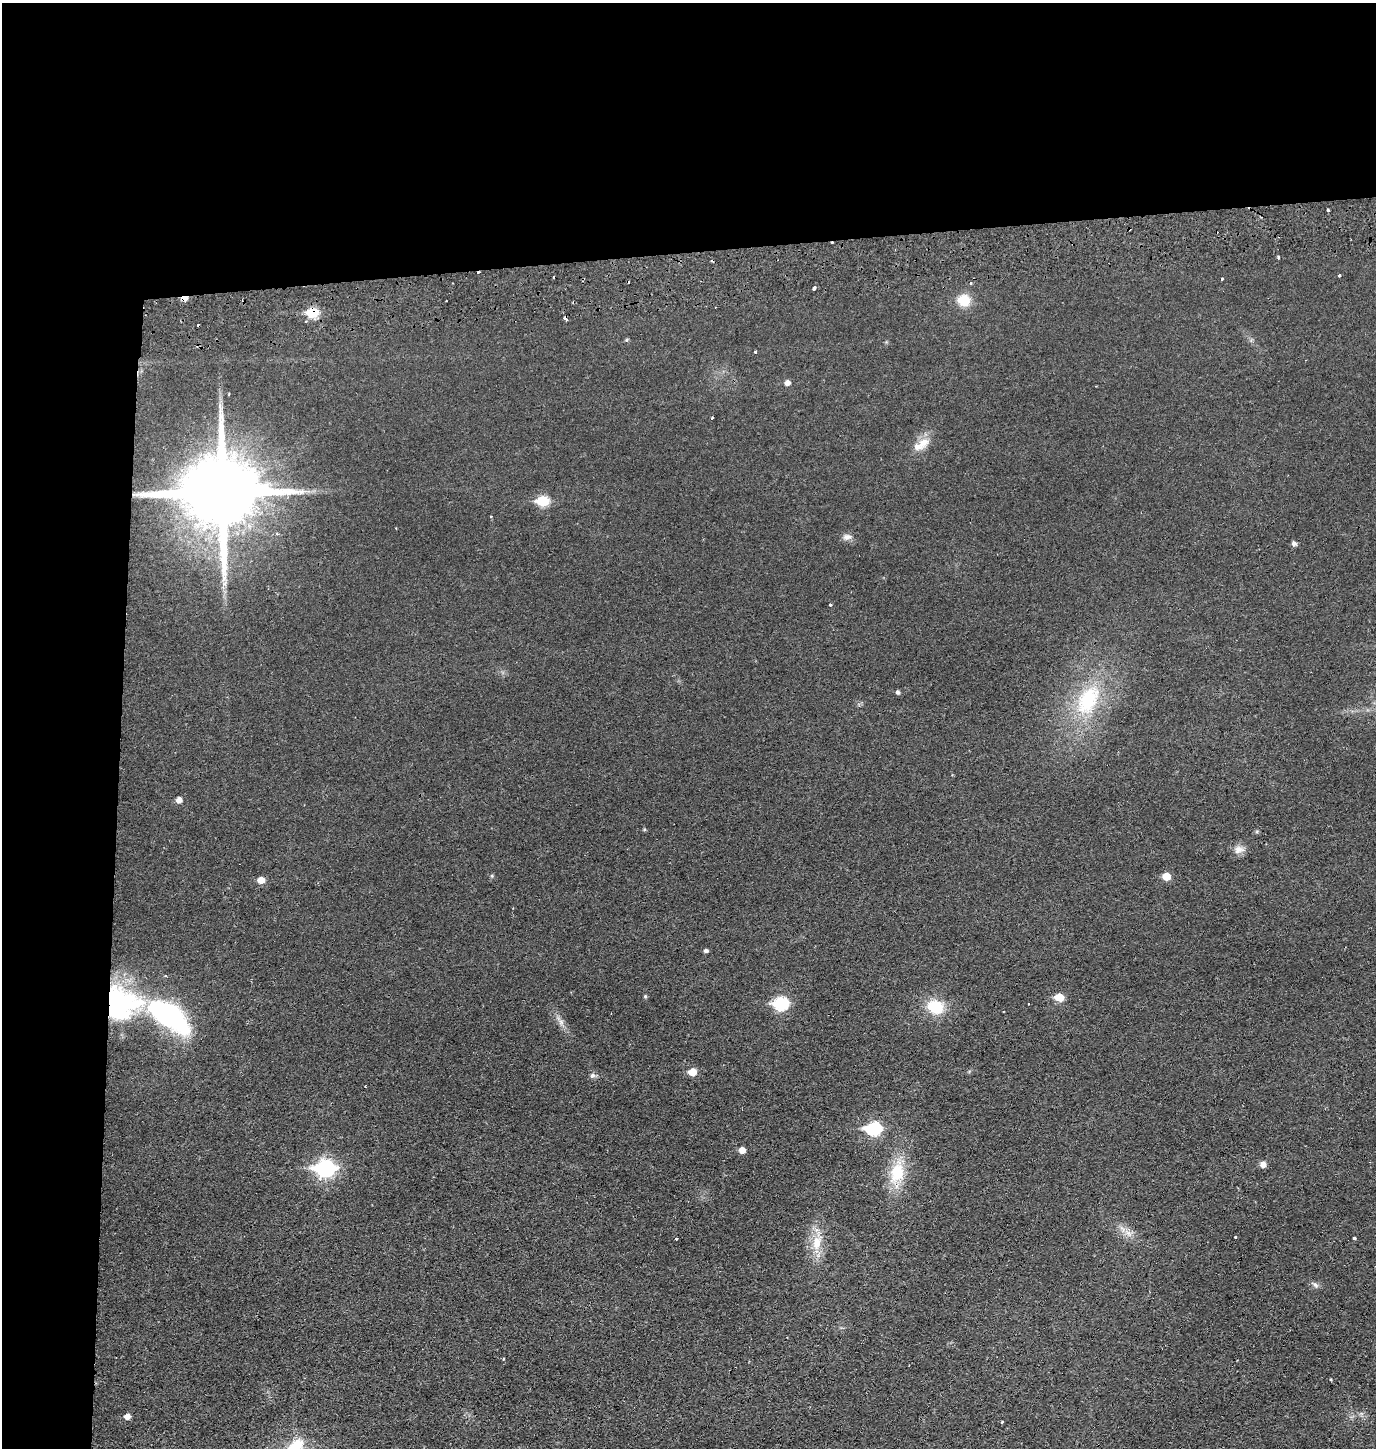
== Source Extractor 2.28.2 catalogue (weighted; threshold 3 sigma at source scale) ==
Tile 1 of 3 x 3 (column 1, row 1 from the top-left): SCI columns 99-1472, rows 2950-4395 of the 4322 x 4453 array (HDU 1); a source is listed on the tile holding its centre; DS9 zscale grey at full resolution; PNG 1378 x 1450 px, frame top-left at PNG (2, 3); no overlay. Shown black and unused: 24% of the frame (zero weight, under 2 of 3 exposures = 3% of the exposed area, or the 3 px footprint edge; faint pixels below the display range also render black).
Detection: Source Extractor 2.28.2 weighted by HDU 2 'WHT'; one run over the whole footprint, this tile lists its part. Background 0.0267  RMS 0.0049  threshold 0.0221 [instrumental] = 3 sigma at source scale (4.5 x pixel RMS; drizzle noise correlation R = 1.50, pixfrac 1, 0.05/0.05 arcsec/px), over >= 5 px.
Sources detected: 62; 9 cosmic-ray / hot-pixel residue — not listed; the other 53 listed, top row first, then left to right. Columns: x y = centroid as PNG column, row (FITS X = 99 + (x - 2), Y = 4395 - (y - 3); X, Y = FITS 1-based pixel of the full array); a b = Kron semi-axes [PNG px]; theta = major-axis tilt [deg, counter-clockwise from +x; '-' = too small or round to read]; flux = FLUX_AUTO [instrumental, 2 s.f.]
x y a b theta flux
1327 210 3 3 - 1.4
1129 229 3 2 - 0.44
1278 257 3 3 - 3.6
1339 275 3 3 - 0.89
1222 279 3 3 - 0.85
971 283 4 3 - 1.1
814 288 3 3 - 1.7
184 298 6 4 6 5.3
964 300 14 13 - 10
312 312 6 6 - 28
565 318 5 4 - 3.3
755 352 3 3 - 1.8
787 382 5 5 - 2.6
712 418 3 3 - 0.74
921 444 27 11 33 7.2
222 493 22 21 - 6500
543 501 7 6 - 29
847 537 12 8 7 2.4
1294 543 5 5 - 1.7
225 584 10 6 54 1.9
830 605 4 3 - 0.55
897 692 5 4 - 1.1
1088 700 49 28 61 41
179 800 5 5 - 3.2
644 829 4 4 - 0.52
1239 850 15 10 9 3.6
1166 876 6 5 - 8.7
261 880 6 5 - 5.4
705 950 4 4 - 1.2
645 996 5 4 - 0.75
1059 997 6 5 - 11
781 1003 8 6 0 57
121 1004 40 36 -2 72
935 1007 15 12 -17 18
168 1015 33 15 -36 120
561 1022 11 5 -71 2.1
692 1072 6 6 - 8.2
592 1075 8 7 - 1.4
873 1128 8 6 -1 58
742 1150 5 5 - 3.9
1263 1164 6 5 - 3.3
325 1168 9 7 1 150
897 1173 30 18 77 19
1129 1233 11 7 -41 3.1
1235 1237 3 3 - 1.3
1354 1238 3 3 - 3.3
676 1239 3 3 - 0.53
817 1243 21 12 84 9.2
1315 1285 11 5 -48 1.4
503 1358 3 3 - 0.82
1331 1379 3 3 - 0.52
127 1416 5 5 - 3.2
1002 1422 3 3 - 1.1
Overlapping masked pixels (flux is a lower limit): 6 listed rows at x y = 1129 229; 184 298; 312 312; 565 318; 222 493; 121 1004